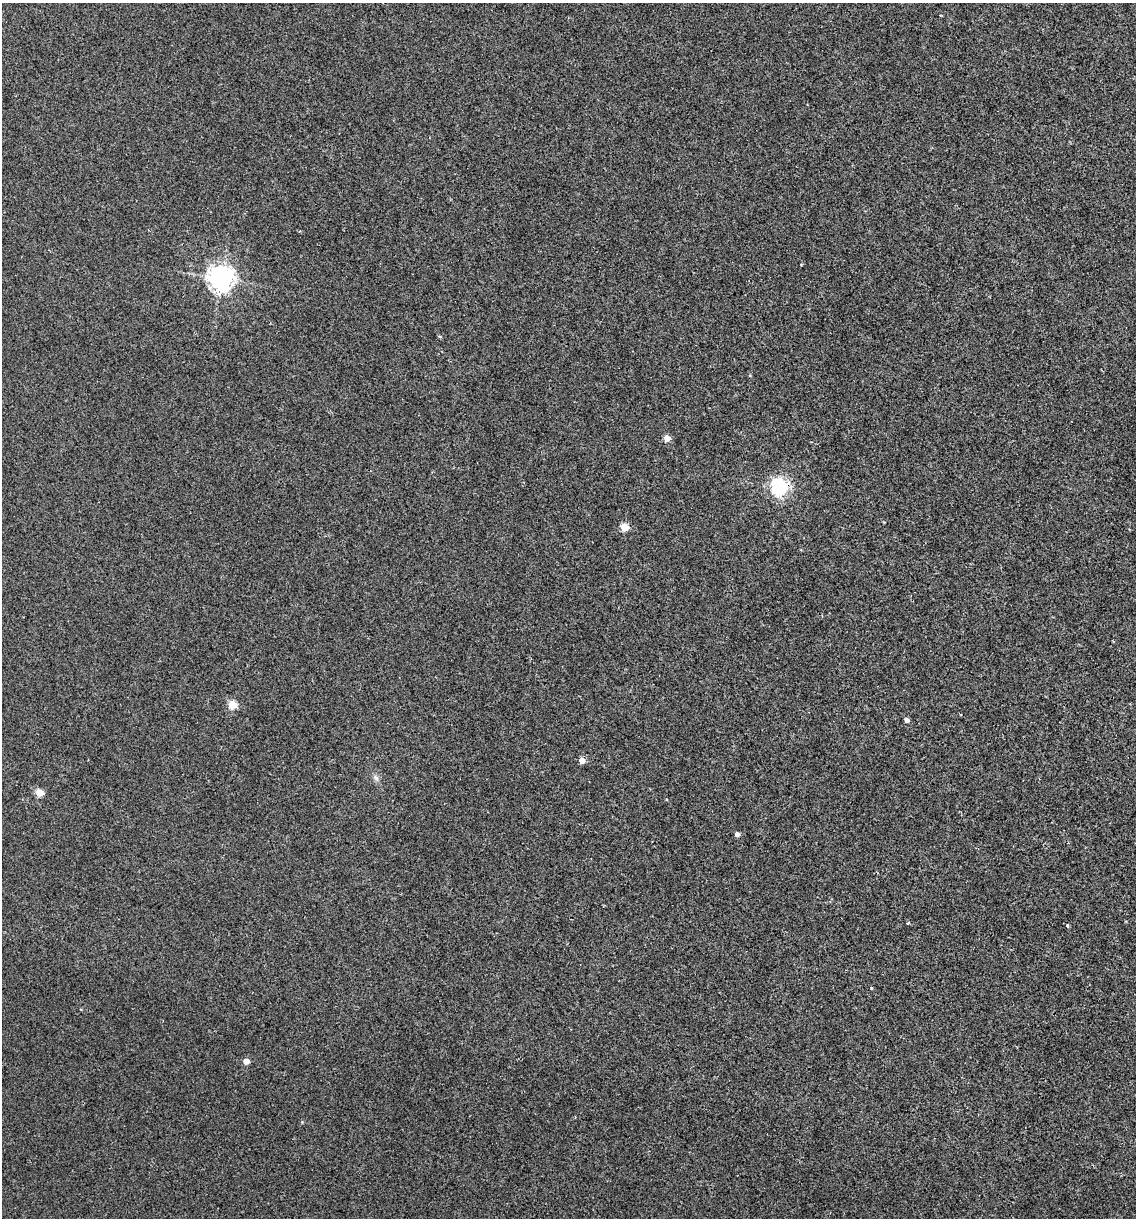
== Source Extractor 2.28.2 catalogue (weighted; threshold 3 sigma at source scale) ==
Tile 6 of 4 x 4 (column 2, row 2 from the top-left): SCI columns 1253-2386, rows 2435-3650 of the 4889 x 4866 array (HDU 1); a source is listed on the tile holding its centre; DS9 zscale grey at full resolution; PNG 1138 x 1220 px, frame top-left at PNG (2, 3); no overlay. Shown black and unused: <1% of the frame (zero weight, under 2 of 3 exposures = <1% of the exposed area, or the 3 px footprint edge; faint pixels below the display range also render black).
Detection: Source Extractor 2.28.2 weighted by HDU 2 'WHT'; one run over the whole footprint, this tile lists its part. Background 0.00157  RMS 0.005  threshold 0.0226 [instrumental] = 3 sigma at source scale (4.5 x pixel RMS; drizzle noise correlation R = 1.50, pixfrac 1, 0.05/0.05 arcsec/px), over >= 5 px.
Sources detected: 15; all 15 listed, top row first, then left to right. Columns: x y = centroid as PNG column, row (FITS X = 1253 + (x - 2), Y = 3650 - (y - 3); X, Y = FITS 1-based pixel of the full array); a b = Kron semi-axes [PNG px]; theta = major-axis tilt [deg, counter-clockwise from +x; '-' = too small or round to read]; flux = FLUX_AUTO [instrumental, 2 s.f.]
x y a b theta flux
221 278 8 8 - 460
440 336 5 3 - 0.5
667 438 5 4 - 5.8
779 488 7 6 - 160
624 527 5 5 - 13
232 705 5 5 - 16
906 720 4 4 - 2.3
582 760 5 5 - 3.8
376 778 9 4 -54 1.4
39 793 5 5 - 11
737 834 4 4 - 2
908 923 4 2 - 0.44
1067 925 4 4 - 0.59
871 988 4 3 - 0.38
246 1061 5 4 - 4.9
Overlapping masked pixels (flux is a lower limit): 1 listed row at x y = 779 488